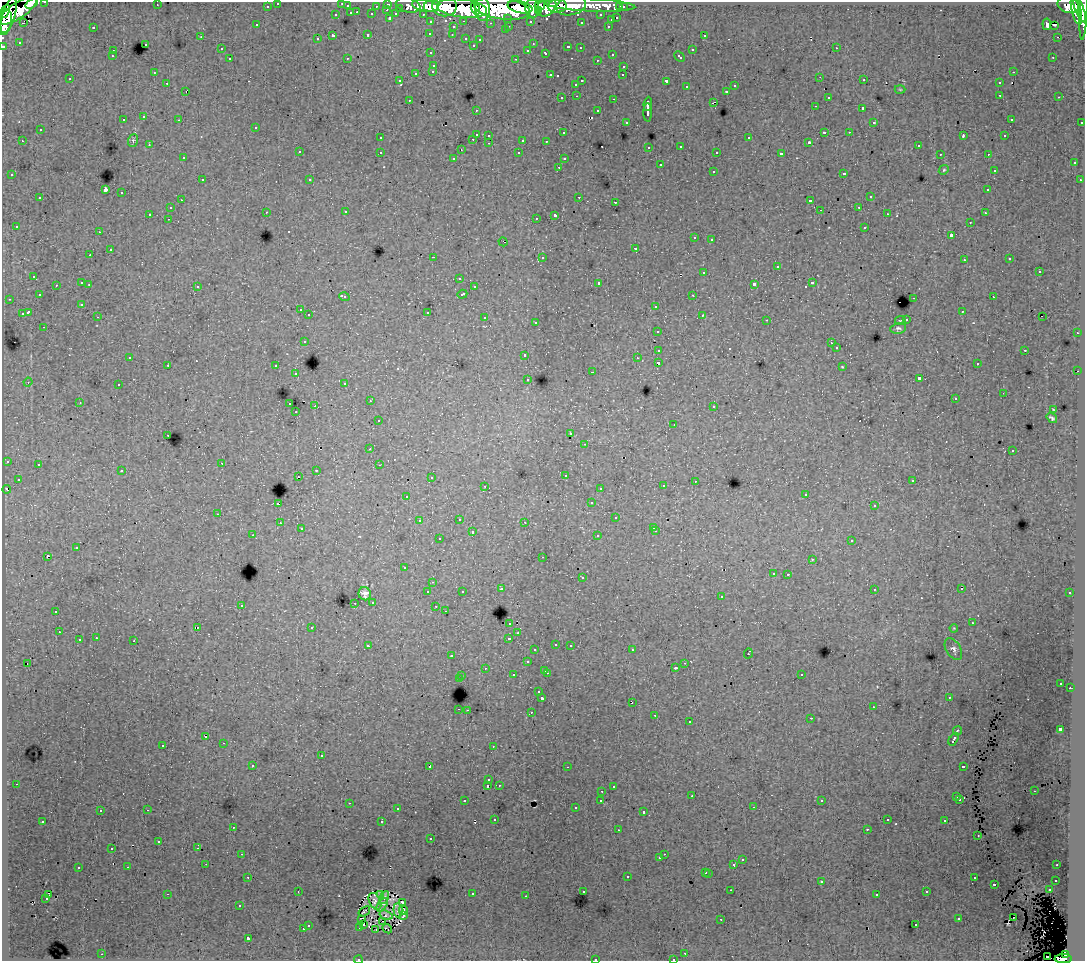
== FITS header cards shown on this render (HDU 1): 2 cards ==
NAXIS1  =                 1083
NAXIS2  =                  959

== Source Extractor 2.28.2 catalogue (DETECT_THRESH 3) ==
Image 1083 x 959 px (HDU 1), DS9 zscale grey, 1 PNG px = 1 image px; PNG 1087 x 963 px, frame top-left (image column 1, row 959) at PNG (2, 2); each listed source drawn as its Kron ellipse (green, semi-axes under 4 px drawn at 4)
Background 173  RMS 1.2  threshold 3.65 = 3 sigma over >= 5 px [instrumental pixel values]
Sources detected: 522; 2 with non-positive FLUX_AUTO (blend fragments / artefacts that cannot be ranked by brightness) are neither listed nor drawn; of the other 520, the 500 brightest by FLUX_AUTO listed and drawn (20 fainter detections omitted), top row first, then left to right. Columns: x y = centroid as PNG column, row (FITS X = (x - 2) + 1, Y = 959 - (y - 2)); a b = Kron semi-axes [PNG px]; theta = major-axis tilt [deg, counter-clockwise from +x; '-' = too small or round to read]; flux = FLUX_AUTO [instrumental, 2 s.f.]
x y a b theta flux
45 2 3 2 - 3400
278 3 3 3 - 2600
342 3 3 2 - 520
32 4 7 3 34 38000
388 4 3 3 - 5000
157 5 3 2 - 90
408 5 12 7 -13 20000
540 5 5 4 - 72000
590 5 45 6 -3 120000
1068 5 11 8 -18 120000
267 6 3 3 - 1600
347 6 3 3 - 1000
376 6 3 2 - 1200
425 6 13 6 -11 89000
432 6 8 6 14 120000
444 6 12 10 -1 160000
557 6 9 6 5 110000
571 6 15 9 12 100000
1084 6 34 3 88 140000
520 7 12 5 -12 220000
547 7 11 8 45 180000
620 7 3 3 - 1500
623 7 3 3 - 2300
400 8 3 3 - 960
462 8 25 9 -6 430000
475 8 6 4 -75 87000
502 8 28 11 -7 650000
532 8 9 7 -83 150000
482 9 12 7 -88 180000
1079 9 14 4 -68 220000
18 10 22 8 34 260000
387 10 3 2 - 280
538 10 4 3 - 68000
5 11 7 3 66 19000
1076 11 14 4 -76 260000
357 12 3 2 - 290
351 13 3 3 - 740
372 14 3 3 - 1100
396 14 4 3 - 840
423 14 3 2 - 2100
9 15 18 6 73 220000
336 15 3 3 - 360
601 15 3 3 - 1700
390 18 3 3 - 1200
508 18 3 3 - 830
617 18 3 3 - 570
611 20 3 3 - 470
464 21 3 2 - 460
530 21 3 3 - 1500
5 22 13 7 81 240000
431 22 3 3 - 2400
581 22 3 3 - 200
23 23 3 3 - 160
490 23 3 2 - 120
1047 24 6 4 -84 400
257 25 3 3 - 180
1054 25 3 2 - 150
509 26 3 2 - 410
608 26 3 2 - 450
93 27 3 2 - 870
453 27 3 3 - 280
505 30 3 2 - 200
430 33 3 3 - 170
368 34 3 3 - 560
452 35 3 2 - 130
704 35 3 3 - 320
333 36 3 3 - 1300
201 37 4 3 - 71
1057 37 2 2 - 260
466 38 3 3 - 330
317 39 3 3 - 220
480 39 3 3 - 160
19 42 3 3 - 92
145 44 3 3 - 350
533 44 3 2 - 74
473 45 3 3 - 200
3 46 3 3 - 5200
568 47 3 3 - 420
580 48 3 2 - 130
836 48 3 2 - 280
221 49 3 2 - 160
528 50 3 3 - 170
692 50 3 3 - 520
113 51 3 2 - 190
431 53 3 3 - 240
546 53 3 3 - 440
612 54 3 2 - 290
112 56 3 2 - 84
679 57 6 3 -44 430
1053 57 3 2 - 140
347 58 3 2 - 84
230 59 3 3 - 290
516 59 3 2 - 560
597 60 3 2 - 200
434 65 3 3 - 520
624 66 3 3 - 370
433 71 3 3 - 280
1013 72 3 2 - 300
154 73 3 3 - 150
416 73 3 3 - 690
550 75 3 2 - 490
623 75 3 2 - 140
820 77 3 2 - 70
70 79 3 2 - 81
864 80 3 2 - 210
399 81 3 2 - 89
582 81 3 2 - 560
666 81 3 3 - 1100
167 83 3 2 - 160
999 83 3 3 - 350
576 84 3 3 - 360
735 86 3 3 - 320
687 87 3 3 - 270
900 89 5 3 - 74
186 91 3 2 - 95
727 91 3 3 - 420
1000 95 3 2 - 310
577 96 3 2 - 250
828 97 3 3 - 260
1059 97 3 2 - 220
562 98 3 2 - 250
614 99 3 2 - 540
409 100 3 2 - 210
713 103 4 2 - 380
648 104 7 3 84 2600
815 106 3 2 - 130
863 109 3 3 - 1000
476 110 3 2 - 130
598 111 3 3 - 280
648 112 9 3 -90 2500
144 117 3 3 - 310
1011 119 3 2 - 150
123 120 3 3 - 300
179 120 3 2 - 160
626 122 3 3 - 160
874 122 3 3 - 150
1082 122 3 2 - 700
256 127 3 3 - 230
40 130 3 3 - 340
824 132 3 3 - 980
849 132 3 2 - 140
564 133 3 3 - 130
476 134 3 3 - 1000
489 135 3 3 - 220
963 136 4 3 - 490
1005 136 3 2 - 120
380 138 3 3 - 190
749 138 3 3 - 410
473 139 3 2 - 300
133 140 6 5 - 150
523 140 3 3 - 800
22 141 3 2 - 310
546 141 3 2 - 80
809 142 3 3 - 170
489 143 3 2 - 190
149 145 3 2 - 160
681 146 3 3 - 280
918 146 3 3 - 170
649 147 3 2 - 140
461 150 2 2 - 56
299 152 3 3 - 320
380 152 3 3 - 350
717 152 3 2 - 150
519 153 3 3 - 200
781 154 4 3 - 1500
940 154 3 2 - 120
988 154 3 2 - 220
183 158 3 2 - 210
454 158 3 2 - 100
564 159 3 3 - 140
1074 163 3 3 - 260
660 165 3 3 - 450
559 167 3 2 - 270
944 170 5 4 - 120
994 170 3 3 - 210
713 171 3 3 - 400
844 173 3 3 - 420
12 175 3 3 - 220
202 180 3 2 - 420
310 180 3 2 - 100
1080 180 3 3 - 170
105 190 3 3 - 9000
988 190 3 3 - 200
121 193 3 3 - 390
579 197 3 2 - 400
870 197 3 3 - 450
40 198 3 3 - 430
181 200 3 2 - 210
810 201 4 3 - 1300
615 202 3 3 - 750
859 207 3 3 - 190
170 208 3 3 - 240
820 210 3 2 - 74
266 212 3 2 - 190
346 212 3 3 - 230
985 213 3 2 - 170
150 214 3 3 - 1100
888 214 3 2 - 76
555 215 4 3 - 1900
536 218 3 2 - 200
168 219 3 2 - 190
970 222 3 2 - 190
16 226 3 3 - 140
865 227 3 3 - 430
99 232 3 2 - 160
951 235 4 3 - 1000
694 238 3 3 - 210
712 239 3 2 - 250
503 242 4 2 - 74
636 248 3 3 - 690
110 250 3 3 - 580
90 255 3 3 - 130
433 257 3 2 - 880
542 257 3 3 - 520
1010 259 3 3 - 200
964 260 3 3 - 230
777 267 3 3 - 830
1039 271 3 3 - 520
704 272 3 3 - 430
34 276 3 3 - 220
459 278 3 3 - 170
82 283 3 3 - 620
599 283 3 3 - 1900
812 283 3 3 - 450
89 284 3 3 - 230
754 284 4 3 - 1900
56 285 3 2 - 220
197 286 3 3 - 310
474 287 3 2 - 180
462 294 5 3 - 450
39 295 3 3 - 270
693 295 3 2 - 210
344 297 5 3 - 350
993 297 3 2 - 170
914 298 3 2 - 440
9 299 3 2 - 170
82 304 3 3 - 100
656 306 3 3 - 430
300 310 3 2 - 210
962 311 3 2 - 210
28 312 4 3 - 1500
428 312 3 3 - 560
22 314 3 3 - 620
309 315 3 3 - 220
702 315 3 3 - 320
98 317 3 2 - 180
1042 317 2 2 - 67
485 318 3 3 - 510
906 319 3 2 - 93
767 320 3 2 - 130
900 320 5 2 - 75
536 322 3 3 - 300
44 327 3 2 - 260
898 328 8 5 9 210
658 331 3 3 - 280
1077 333 3 2 - 220
304 341 3 3 - 280
831 343 3 3 - 130
836 348 3 3 - 180
659 350 4 3 - 960
1025 350 3 2 - 520
525 355 3 3 - 360
130 357 3 2 - 100
637 358 3 2 - 140
658 363 4 3 - 2100
977 364 3 2 - 200
168 365 3 2 - 290
276 366 3 3 - 380
842 367 4 3 - 72
1078 371 2 2 - 390
593 372 3 2 - 490
296 374 3 3 - 300
528 379 3 3 - 120
919 379 4 3 - 2600
28 382 4 4 - 97
345 383 3 3 - 170
118 385 3 2 - 320
1003 393 2 2 - 71
955 399 3 3 - 190
370 401 3 2 - 240
80 403 3 3 - 110
290 404 3 2 - 490
315 406 2 2 - 720
714 406 3 3 - 270
1053 409 3 2 - 58
296 412 3 2 - 180
1052 418 6 3 -36 160
378 421 3 3 - 180
674 424 3 2 - 78
571 434 3 3 - 170
168 435 3 2 - 270
585 444 3 2 - 200
370 449 3 2 - 150
1012 451 3 2 - 93
7 461 3 3 - 360
222 463 3 2 - 180
38 465 3 3 - 330
379 465 3 2 - 130
316 470 3 2 - 410
122 471 3 3 - 300
565 475 3 3 - 310
298 476 2 2 - 120
431 478 3 3 - 170
18 479 3 3 - 220
695 481 3 2 - 170
913 481 4 3 - 83
485 486 3 2 - 240
663 486 3 3 - 230
600 488 3 3 - 230
7 489 4 3 - 570
806 494 3 2 - 190
407 496 3 2 - 140
591 503 3 3 - 130
278 504 3 3 - 1200
874 506 3 3 - 120
218 514 3 2 - 230
616 518 3 3 - 320
459 519 3 3 - 310
419 521 4 3 - 150
525 522 3 2 - 180
280 523 3 3 - 210
654 527 3 2 - 130
301 529 3 3 - 160
656 531 3 2 - 260
472 532 3 3 - 540
253 535 3 2 - 220
598 536 3 3 - 270
439 539 3 3 - 290
852 541 3 3 - 260
77 548 3 3 - 920
47 556 3 3 - 1200
543 557 3 2 - 110
812 559 3 3 - 77
404 568 3 2 - 120
773 573 3 3 - 210
788 574 3 3 - 310
582 578 3 3 - 340
433 582 3 2 - 94
501 589 3 3 - 280
874 589 3 2 - 160
962 589 3 2 - 190
462 591 3 3 - 190
428 592 3 3 - 470
1070 593 3 3 - 210
365 594 7 6 - 420
721 597 3 3 - 200
373 602 3 3 - 200
355 603 2 2 - 150
241 605 3 3 - 330
436 606 2 2 - 61
56 611 3 3 - 740
445 611 3 2 - 160
510 623 3 3 - 300
972 623 3 2 - 120
197 627 3 2 - 290
312 627 3 3 - 280
954 628 4 3 - 66
59 632 3 2 - 270
518 633 3 3 - 210
96 638 3 2 - 260
509 638 4 3 - 600
79 640 3 3 - 620
134 641 3 3 - 690
556 644 3 3 - 320
570 645 3 2 - 260
368 646 4 3 - 240
953 649 12 7 -59 320
535 650 3 2 - 130
632 650 3 2 - 280
748 653 5 3 - 720
451 656 3 2 - 280
527 662 3 3 - 380
28 663 2 2 - 58
685 663 3 2 - 180
485 668 3 2 - 140
675 668 3 3 - 280
545 670 3 3 - 290
547 673 3 2 - 450
801 674 3 3 - 300
513 675 3 3 - 350
462 676 3 2 - 290
459 679 3 3 - 1100
1061 683 3 2 - 100
1070 688 3 2 - 250
539 692 2 2 - 73
949 697 3 3 - 150
542 698 3 3 - 2000
632 702 3 2 - 92
873 707 3 2 - 160
459 709 3 2 - 340
467 710 3 2 - 300
531 712 3 2 - 310
655 715 3 2 - 180
811 718 3 2 - 72
689 722 3 3 - 390
1060 729 4 3 - 2300
957 731 5 3 - 1000
206 737 3 3 - 330
954 739 7 3 58 1100
224 743 3 2 - 220
163 745 3 3 - 400
493 746 2 2 - 64
321 756 3 3 - 540
253 766 3 3 - 190
430 766 3 3 - 2200
963 766 3 3 - 620
567 767 3 2 - 78
489 780 3 3 - 170
16 784 3 2 - 220
499 785 3 2 - 120
488 786 3 3 - 960
613 786 3 3 - 130
602 791 3 2 - 220
1034 791 3 2 - 270
692 796 3 3 - 150
957 797 3 3 - 310
960 799 3 3 - 190
601 800 3 3 - 260
464 801 3 2 - 150
822 801 3 3 - 130
349 803 3 2 - 250
753 807 3 2 - 250
575 808 3 3 - 150
397 809 3 2 - 250
147 810 3 2 - 460
100 811 3 2 - 240
644 812 3 3 - 450
495 819 3 2 - 150
887 820 3 3 - 120
43 821 3 2 - 180
945 821 3 3 - 380
382 822 3 3 - 830
233 827 3 3 - 240
867 829 3 2 - 110
618 830 3 2 - 120
978 836 3 2 - 140
431 839 3 2 - 190
159 842 3 3 - 290
112 848 3 2 - 150
198 848 3 2 - 77
242 854 3 2 - 270
664 854 2 2 - 220
660 858 3 3 - 230
742 860 3 3 - 290
206 864 2 2 - 110
734 864 3 3 - 960
1057 865 3 2 - 180
128 867 3 2 - 170
78 868 3 3 - 430
706 872 3 3 - 320
709 873 3 3 - 440
248 877 3 2 - 190
627 877 3 3 - 330
974 878 3 3 - 330
1056 880 3 3 - 160
821 882 3 3 - 77
994 884 3 3 - 670
731 890 3 2 - 160
1049 890 3 2 - 240
298 891 3 2 - 68
583 891 3 3 - 280
927 892 3 3 - 320
48 894 3 3 - 330
167 894 3 2 - 750
472 894 3 3 - 580
877 894 3 3 - 110
380 895 4 3 - 190
526 896 3 2 - 110
384 897 7 3 63 69
46 899 3 2 - 340
375 901 9 5 -62 240
402 902 3 3 - 78
382 905 8 3 54 140
240 906 3 3 - 120
398 910 7 4 -86 220
403 910 4 3 - 130
364 911 6 2 36 110
386 915 6 4 -19 240
403 915 4 3 - 170
1013 918 2 2 - 240
361 919 3 2 - 170
721 919 3 2 - 83
959 919 3 3 - 510
383 921 3 2 - 75
308 925 3 3 - 290
364 925 3 2 - 190
916 925 3 2 - 240
360 927 3 2 - 130
303 929 3 3 - 320
376 929 2 2 - 96
387 929 5 2 - 100
248 938 3 3 - 1700
685 953 3 2 - 230
102 954 3 2 - 370
1065 955 4 3 - 43000
1047 956 2 2 - 430
595 959 3 2 - 470
673 959 3 2 - 170
1063 959 8 4 0 110000
358 960 4 2 - 93
At the frame edge (FLAGS 8, measured only in part): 11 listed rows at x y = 45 2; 278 3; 342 3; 32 4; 1084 6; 5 22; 3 46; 595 959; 673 959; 1063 959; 358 960
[20 fainter detections neither listed nor drawn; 2 non-positive-flux detections neither listed nor drawn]